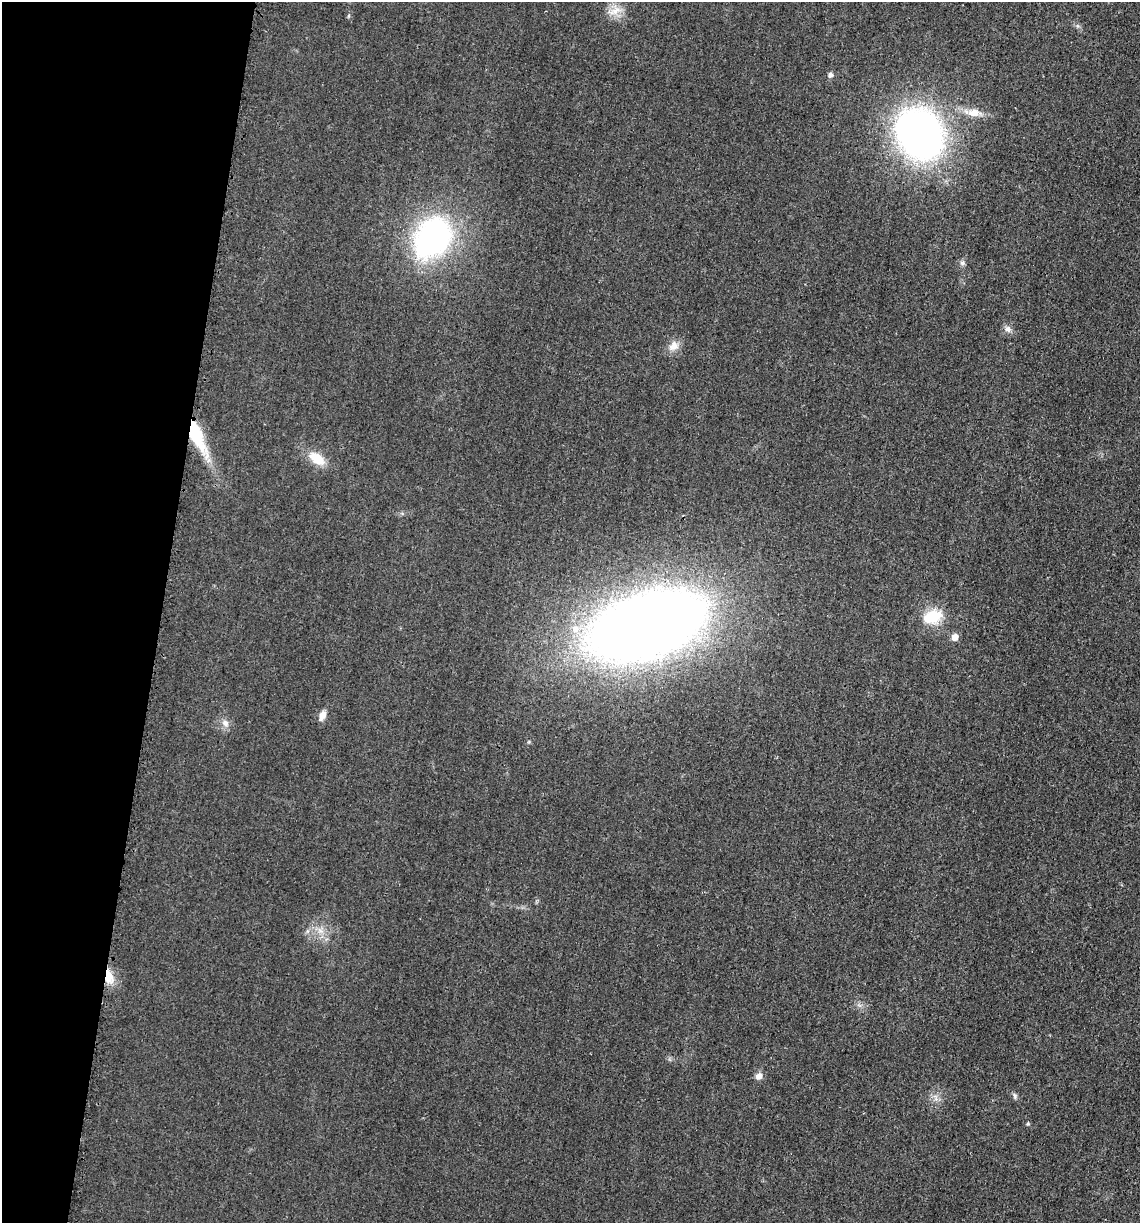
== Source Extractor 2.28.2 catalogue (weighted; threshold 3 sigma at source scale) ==
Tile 9 of 4 x 4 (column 1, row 3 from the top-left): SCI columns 119-1256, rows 1231-2451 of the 4922 x 4903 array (HDU 1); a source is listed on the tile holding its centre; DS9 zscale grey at full resolution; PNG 1142 x 1225 px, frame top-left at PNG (2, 2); no overlay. Shown black and unused: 14% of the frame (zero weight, under 3 of 4 exposures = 1% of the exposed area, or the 3 px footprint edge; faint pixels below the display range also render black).
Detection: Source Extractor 2.28.2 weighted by HDU 2 'WHT'; one run over the whole footprint, this tile lists its part. Background 0.0292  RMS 0.0058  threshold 0.0262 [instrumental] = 3 sigma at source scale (4.5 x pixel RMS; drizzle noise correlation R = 1.50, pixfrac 1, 0.05/0.05 arcsec/px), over >= 5 px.
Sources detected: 20; all 20 listed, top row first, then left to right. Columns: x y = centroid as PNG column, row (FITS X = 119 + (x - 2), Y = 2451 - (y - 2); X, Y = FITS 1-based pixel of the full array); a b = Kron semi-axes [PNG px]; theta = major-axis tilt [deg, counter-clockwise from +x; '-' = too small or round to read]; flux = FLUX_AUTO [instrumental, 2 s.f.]
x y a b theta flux
615 11 17 9 32 6.4
830 75 5 5 - 2.1
974 113 17 10 3 6.9
919 134 52 43 -55 250
433 237 37 29 56 140
962 263 7 7 - 1.7
1008 329 9 8 - 2.5
673 346 15 11 57 5.2
197 436 41 13 -65 30
317 459 20 11 -36 12
933 617 21 13 19 18
646 626 75 39 18 1100
575 629 9 9 - 5.2
954 637 6 6 - 4.7
322 715 12 7 63 3.8
225 723 11 8 -43 3.3
108 976 17 9 -81 9.3
759 1076 9 7 29 3.2
1015 1096 8 5 -73 1.3
1028 1124 5 4 - 0.81
Overlapping masked pixels (flux is a lower limit): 2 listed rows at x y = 197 436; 108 976